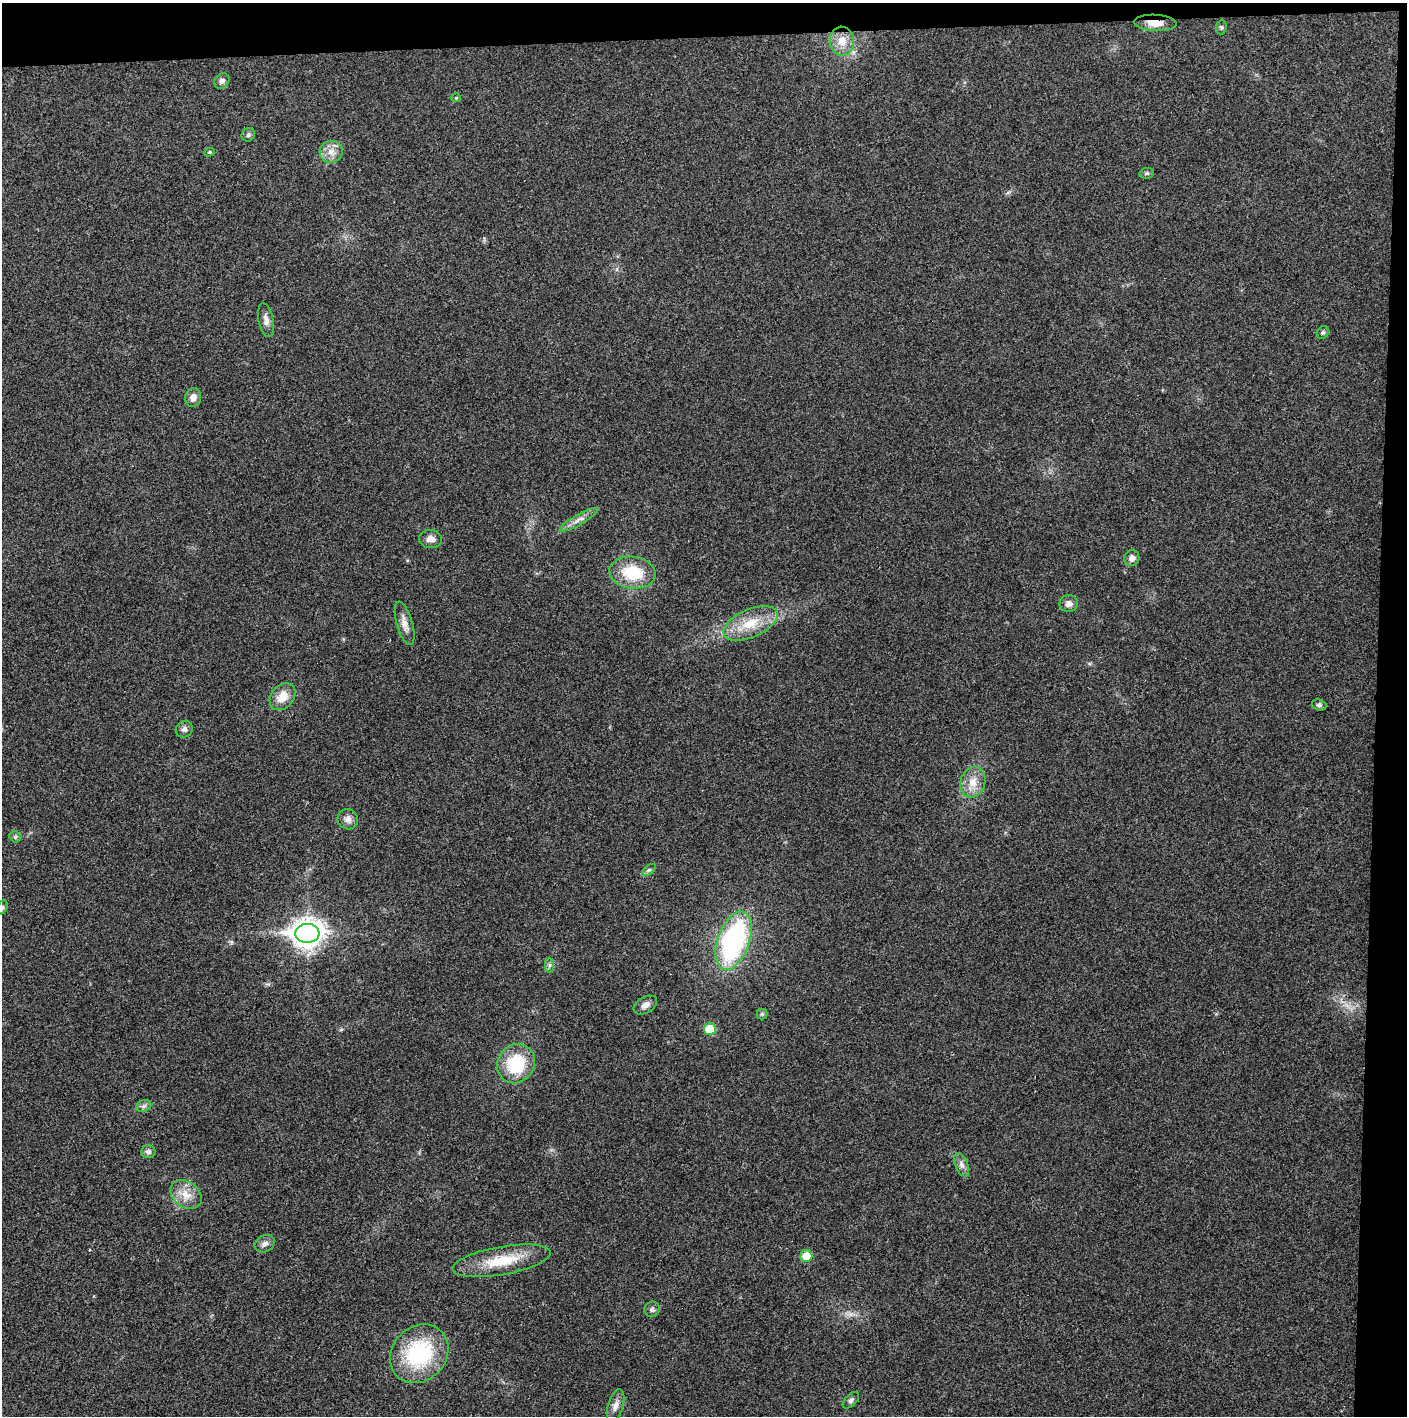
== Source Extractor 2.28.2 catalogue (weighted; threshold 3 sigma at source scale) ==
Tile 3 of 3 x 3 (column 3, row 1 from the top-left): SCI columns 2813-4217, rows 2829-4242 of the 4221 x 4243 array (HDU 1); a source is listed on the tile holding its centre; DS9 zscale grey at full resolution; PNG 1409 x 1418 px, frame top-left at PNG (2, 3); each listed source drawn as its Kron ellipse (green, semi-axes under 4 px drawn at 4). Shown black and unused: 5% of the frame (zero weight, under 3 of 4 exposures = <1% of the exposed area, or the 3 px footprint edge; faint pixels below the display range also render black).
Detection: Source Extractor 2.28.2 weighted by HDU 2 'WHT'; one run over the whole footprint, this tile lists its part. Background 0.0253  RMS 0.0059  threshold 0.0267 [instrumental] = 3 sigma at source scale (4.5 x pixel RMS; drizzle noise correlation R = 1.50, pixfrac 1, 0.05/0.05 arcsec/px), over >= 5 px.
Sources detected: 45; all 45 listed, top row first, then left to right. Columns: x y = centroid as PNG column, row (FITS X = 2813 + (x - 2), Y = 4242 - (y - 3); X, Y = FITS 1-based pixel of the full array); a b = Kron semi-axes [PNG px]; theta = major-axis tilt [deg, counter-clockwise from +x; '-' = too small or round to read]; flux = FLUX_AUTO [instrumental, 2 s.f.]
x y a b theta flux
1155 23 21 8 -3 7.2
1221 27 7 5 84 1.1
842 41 14 12 -82 8.6
222 81 8 7 - 2
456 98 5 4 - 0.68
248 135 7 6 - 1.4
209 152 5 4 - 0.67
331 152 11 11 - 5.5
1147 173 7 5 12 1.1
266 320 17 7 -79 3.5
1323 332 7 5 58 1.1
193 397 9 8 - 4.1
579 520 22 5 30 4.1
431 539 11 9 -3 3.9
1132 558 8 7 - 3.4
633 573 23 16 -7 23
1069 604 9 8 - 3.2
405 623 22 8 -74 4.8
751 623 29 14 24 16
282 697 15 11 50 8.7
1319 705 7 5 -19 1.4
184 729 9 8 - 2.3
973 782 16 12 73 8.1
348 819 10 10 - 3.4
15 837 6 5 - 0.99
649 870 8 4 36 1.1
2 907 7 5 63 1.2
307 933 12 9 4 680
734 941 30 15 70 100
549 965 7 4 -89 1.3
645 1005 12 8 31 3.4
762 1014 5 5 - 0.9
710 1029 6 6 - 15
516 1064 20 18 55 30
144 1106 8 6 21 1.5
148 1152 7 6 - 2.1
962 1165 12 6 -67 2.6
186 1195 17 12 -36 8.2
265 1244 11 8 30 2.9
806 1256 6 6 - 12
501 1261 50 14 10 22
652 1309 8 7 - 1.9
419 1354 31 27 46 51
851 1400 10 5 45 1.7
616 1406 17 7 73 3.9
Overlapping masked pixels (flux is a lower limit): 1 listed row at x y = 1155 23
Isophote crosses this tile's border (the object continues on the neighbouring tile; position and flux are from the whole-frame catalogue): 1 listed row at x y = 2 907